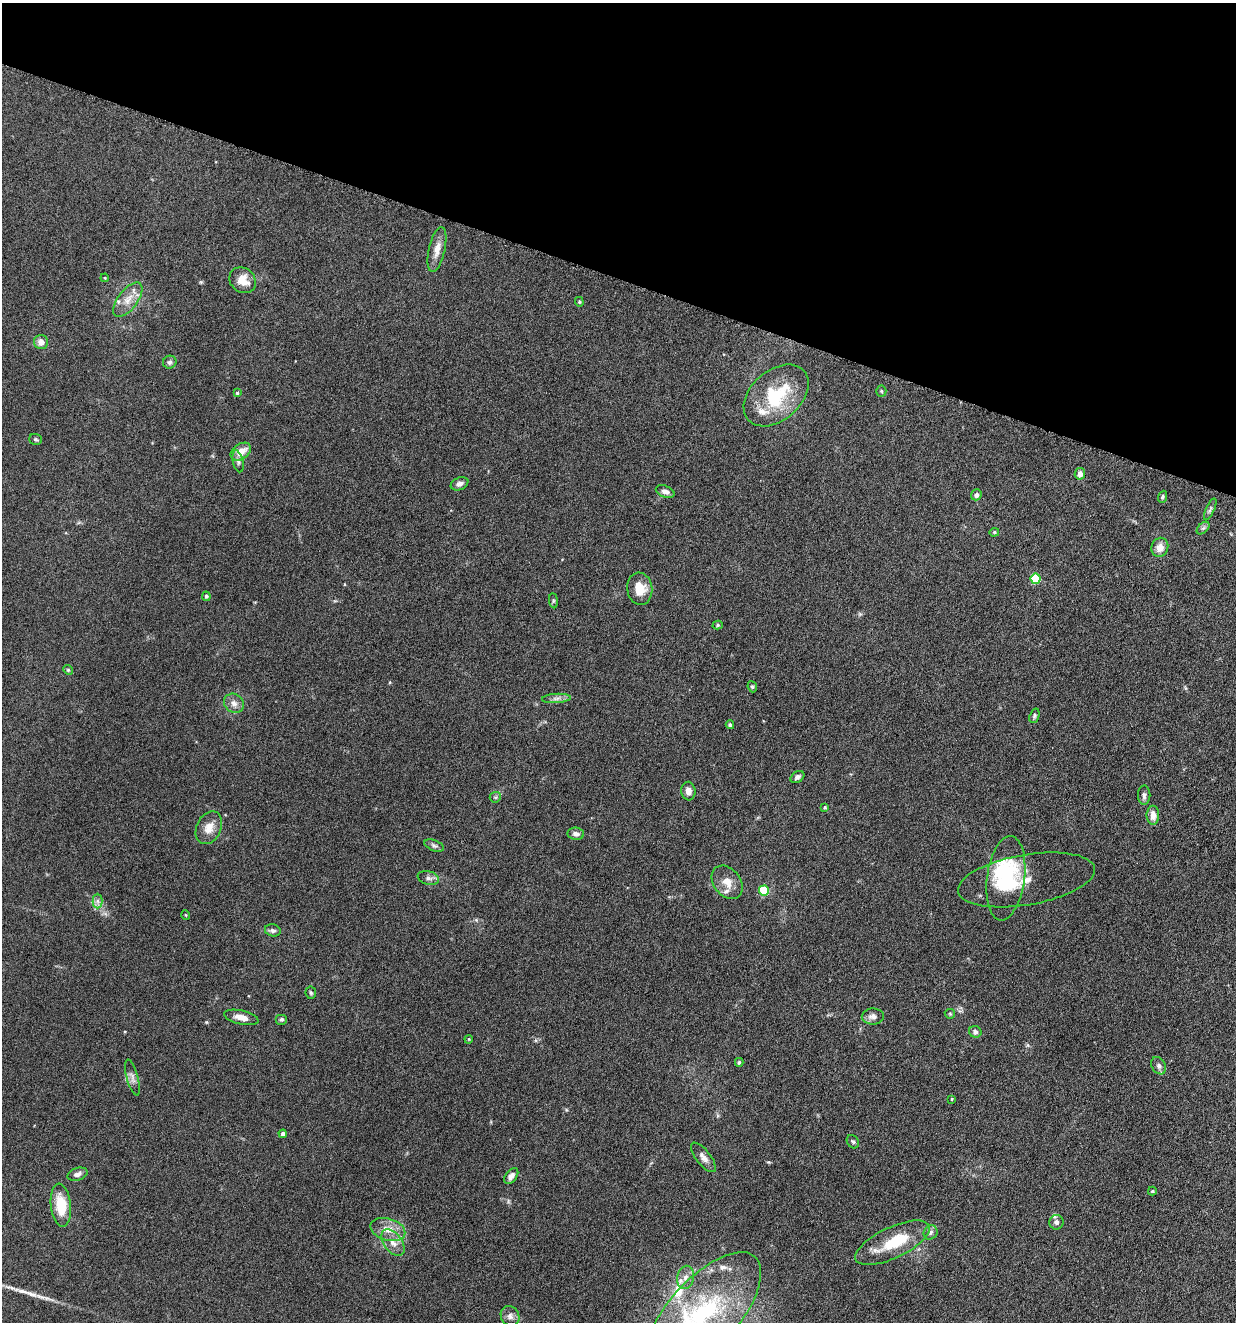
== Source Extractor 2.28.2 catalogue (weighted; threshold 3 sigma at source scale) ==
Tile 2 of 4 x 4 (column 2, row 1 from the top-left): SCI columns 1371-2604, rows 3962-5281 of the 5336 x 5285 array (HDU 1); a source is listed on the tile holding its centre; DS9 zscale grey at full resolution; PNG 1238 x 1324 px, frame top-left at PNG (2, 3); each listed source drawn as its Kron ellipse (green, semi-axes under 4 px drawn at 4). Shown black and unused: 21% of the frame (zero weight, under 4 of 8 exposures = <1% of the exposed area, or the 3 px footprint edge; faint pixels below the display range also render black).
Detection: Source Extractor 2.28.2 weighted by HDU 2 'WHT'; one run over the whole footprint, this tile lists its part. Background 0.154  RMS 0.0064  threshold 0.0261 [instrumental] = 3 sigma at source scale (4.09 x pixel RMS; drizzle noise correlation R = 1.36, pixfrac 0.8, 0.05/0.05 arcsec/px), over >= 5 px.
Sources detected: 84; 2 inside a brighter object's white glare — neither listed nor drawn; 6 inside a brighter listed object's ellipse — not listed separately; the other 76 listed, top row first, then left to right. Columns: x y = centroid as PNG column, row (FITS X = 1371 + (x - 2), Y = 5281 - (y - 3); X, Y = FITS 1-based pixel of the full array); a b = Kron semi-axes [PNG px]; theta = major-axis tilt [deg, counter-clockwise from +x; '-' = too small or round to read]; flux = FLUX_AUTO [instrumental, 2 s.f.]
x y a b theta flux
437 250 23 8 77 6
105 278 4 3 - 0.45
243 280 14 12 -40 7.2
128 300 20 9 53 7
579 302 5 4 - 0.63
41 342 7 7 - 3.9
170 362 7 6 - 1.6
881 391 5 5 - 0.72
237 393 4 4 - 0.66
776 395 37 25 42 35
36 439 6 5 - 0.94
241 452 11 7 35 6.7
238 461 11 5 -77 1.7
1080 474 6 5 - 3.6
459 484 9 6 24 2.3
665 492 10 5 -20 2.4
976 495 5 5 - 2.3
1162 497 6 4 68 0.9
1210 509 11 4 65 1.4
1203 528 8 4 44 1.1
994 532 5 4 - 0.66
1160 547 10 8 69 5.2
1036 579 5 5 - 24
640 589 16 12 -82 9.5
206 596 5 4 - 1.1
553 601 7 4 -83 0.79
718 625 5 4 - 0.79
68 670 5 4 - 0.67
752 687 5 4 - 0.87
556 698 14 4 3 2.3
234 703 10 9 - 3.4
1034 716 7 4 70 0.96
730 725 4 3 - 0.85
797 777 7 5 34 1.6
688 791 9 7 -83 3.3
1144 795 9 6 90 1.7
495 797 5 5 - 0.88
825 807 3 3 - 0.55
1153 815 9 6 -90 4.3
209 828 17 12 65 6.2
576 834 8 6 -4 2.2
434 845 10 5 -21 1.3
428 878 11 6 -13 2.1
1006 878 42 19 82 41
1026 880 69 25 10 19
727 882 18 13 -52 7
764 891 5 5 - 27
98 901 7 5 -90 1.7
186 915 5 3 - 0.48
273 930 8 6 -13 1.7
311 993 6 5 - 0.8
950 1014 5 5 - 0.77
873 1016 11 8 2 2.9
241 1017 17 7 -13 4.7
281 1019 6 5 - 1.2
975 1032 6 5 - 1.6
469 1039 4 3 - 0.47
739 1062 4 4 - 0.87
1159 1066 9 6 -59 2
132 1077 19 5 -75 2.8
952 1099 4 2 - 0.41
283 1134 4 4 - 1.7
853 1142 7 5 -54 1.1
703 1157 18 7 -52 3.4
78 1174 10 6 18 2.3
511 1176 9 5 51 3.2
1152 1191 4 4 - 0.55
61 1205 21 10 -84 15
1056 1222 7 7 - 2
388 1229 18 10 -17 7.3
931 1232 7 6 - 1.6
393 1243 15 9 -54 5.1
892 1243 40 15 25 20
685 1277 12 8 78 3.7
703 1314 77 35 48 89
510 1316 10 9 - 2.6
Isophote crosses this tile's border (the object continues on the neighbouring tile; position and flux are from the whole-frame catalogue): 1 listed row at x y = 703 1314